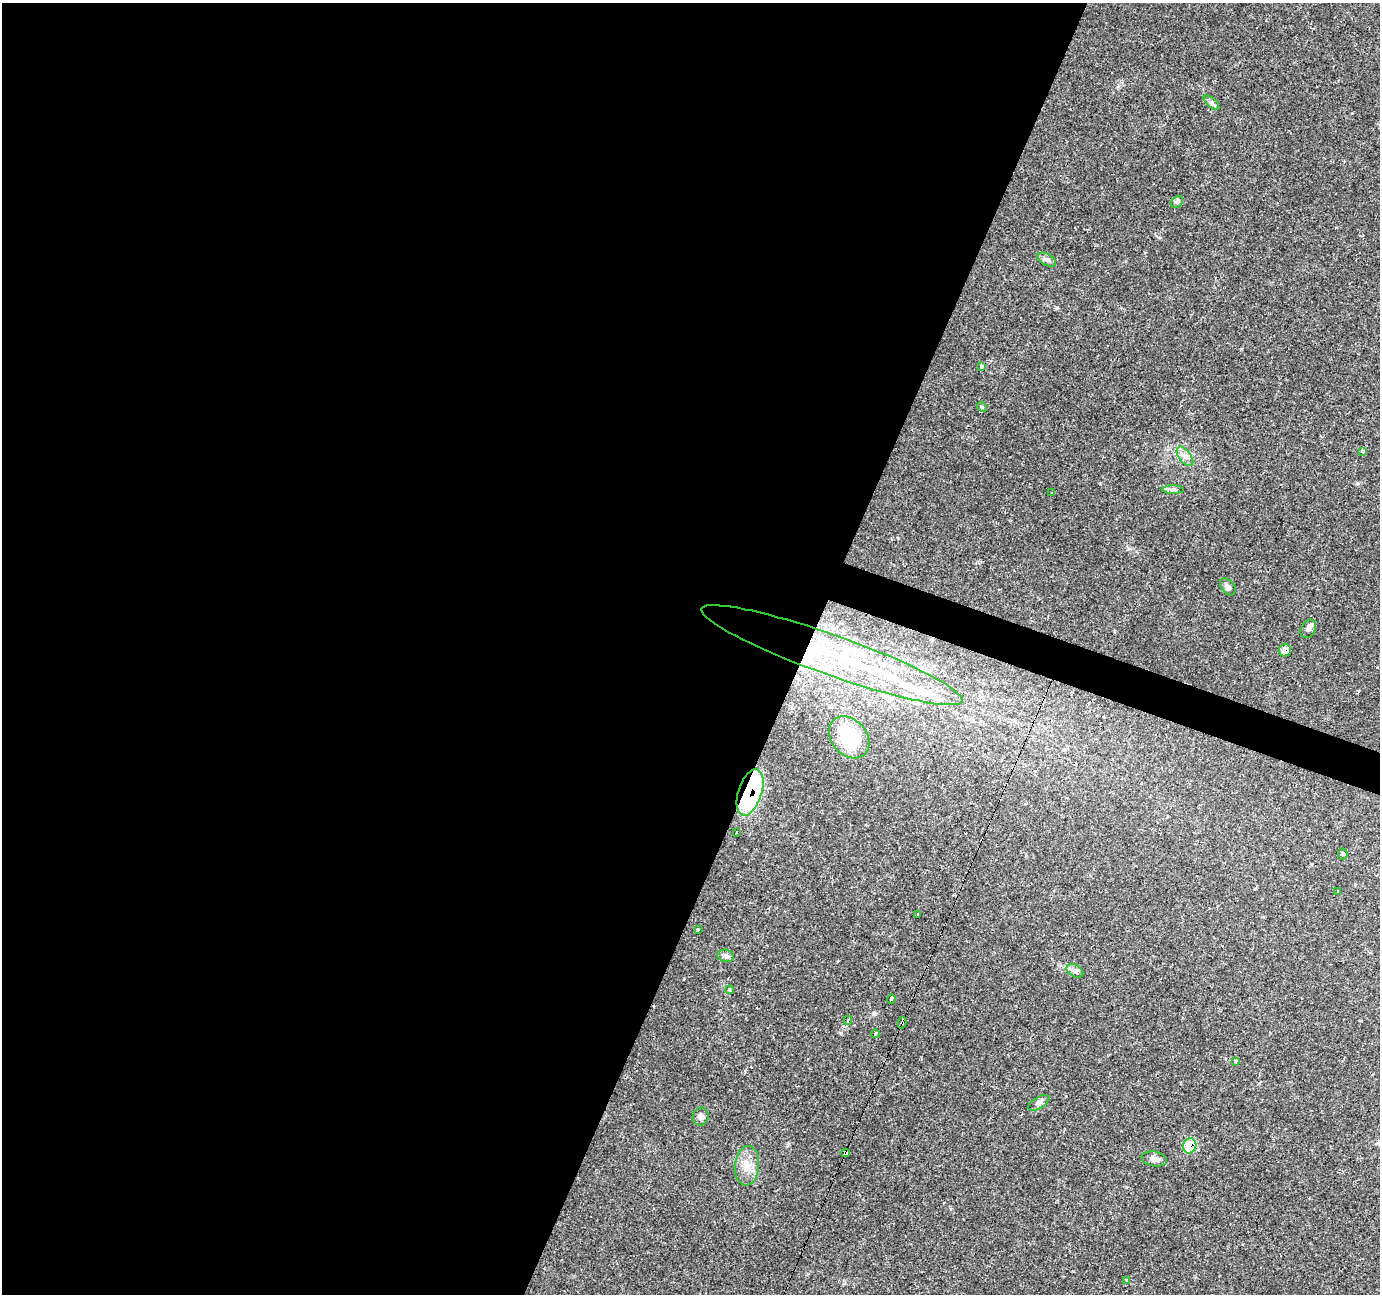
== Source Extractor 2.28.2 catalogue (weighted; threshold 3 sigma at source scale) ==
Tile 5 of 4 x 4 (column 1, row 2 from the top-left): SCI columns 1-1378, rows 2795-4086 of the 5516 x 5652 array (HDU 1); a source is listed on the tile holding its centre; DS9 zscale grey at full resolution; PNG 1382 x 1296 px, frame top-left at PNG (2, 3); each listed source drawn as its Kron ellipse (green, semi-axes under 4 px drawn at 4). Shown black and unused: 60% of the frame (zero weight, under 2 of 3 exposures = <1% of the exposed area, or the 3 px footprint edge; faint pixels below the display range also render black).
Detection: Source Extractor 2.28.2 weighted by HDU 2 'WHT'; one run over the whole footprint, this tile lists its part. Background 0.0606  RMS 0.0045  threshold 0.0203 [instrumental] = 3 sigma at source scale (4.5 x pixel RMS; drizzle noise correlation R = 1.50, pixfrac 1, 0.0396/0.0396 arcsec/px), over >= 5 px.
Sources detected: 41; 4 cosmic-ray / hot-pixel residue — neither listed nor drawn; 2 inside a brighter listed object's ellipse — not listed separately; the other 35 listed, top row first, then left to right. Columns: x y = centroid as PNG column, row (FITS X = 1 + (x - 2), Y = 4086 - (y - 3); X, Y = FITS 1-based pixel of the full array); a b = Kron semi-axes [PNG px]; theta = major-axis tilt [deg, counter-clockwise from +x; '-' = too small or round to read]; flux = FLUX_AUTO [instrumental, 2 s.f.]
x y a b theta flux
1212 103 10 4 -42 1.1
1177 202 7 5 44 0.93
1047 260 10 6 -28 1.4
981 366 3 3 - 2.8
982 407 5 4 - 0.54
1363 451 4 3 - 2
1185 456 11 6 -53 2.2
1173 490 10 4 -1 1.2
1052 493 3 3 - 1.4
1228 587 10 6 -51 1.4
1308 629 10 7 61 1.5
1285 650 6 6 - 3
832 655 138 20 -20 78
849 737 23 17 -49 23
750 792 24 11 72 53
737 833 3 3 - 1.3
1343 854 5 5 - 0.63
1337 891 4 3 - 2.2
918 914 3 3 - 1.1
698 930 3 2 - 0.39
726 956 8 6 -15 1.4
1075 971 9 6 -29 1.4
729 990 4 4 - 0.71
891 999 5 3 - 4.2
848 1020 4 3 - 1
902 1023 6 3 80 1.7
875 1033 4 3 - 0.98
1235 1061 3 3 - 2.6
1039 1103 12 5 31 1.5
701 1116 9 8 - 1.7
1190 1146 8 6 69 16
846 1153 4 3 - 4.1
1154 1159 12 7 -10 2.2
747 1166 20 12 85 6.3
1127 1281 4 3 - 2.7
Overlapping masked pixels (flux is a lower limit): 7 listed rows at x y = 1285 650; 832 655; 750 792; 902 1023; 1190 1146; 846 1153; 1127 1281
Unlisted compact peaks at least as high as the median listed source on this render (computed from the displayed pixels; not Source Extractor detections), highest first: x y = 1057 308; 874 1014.